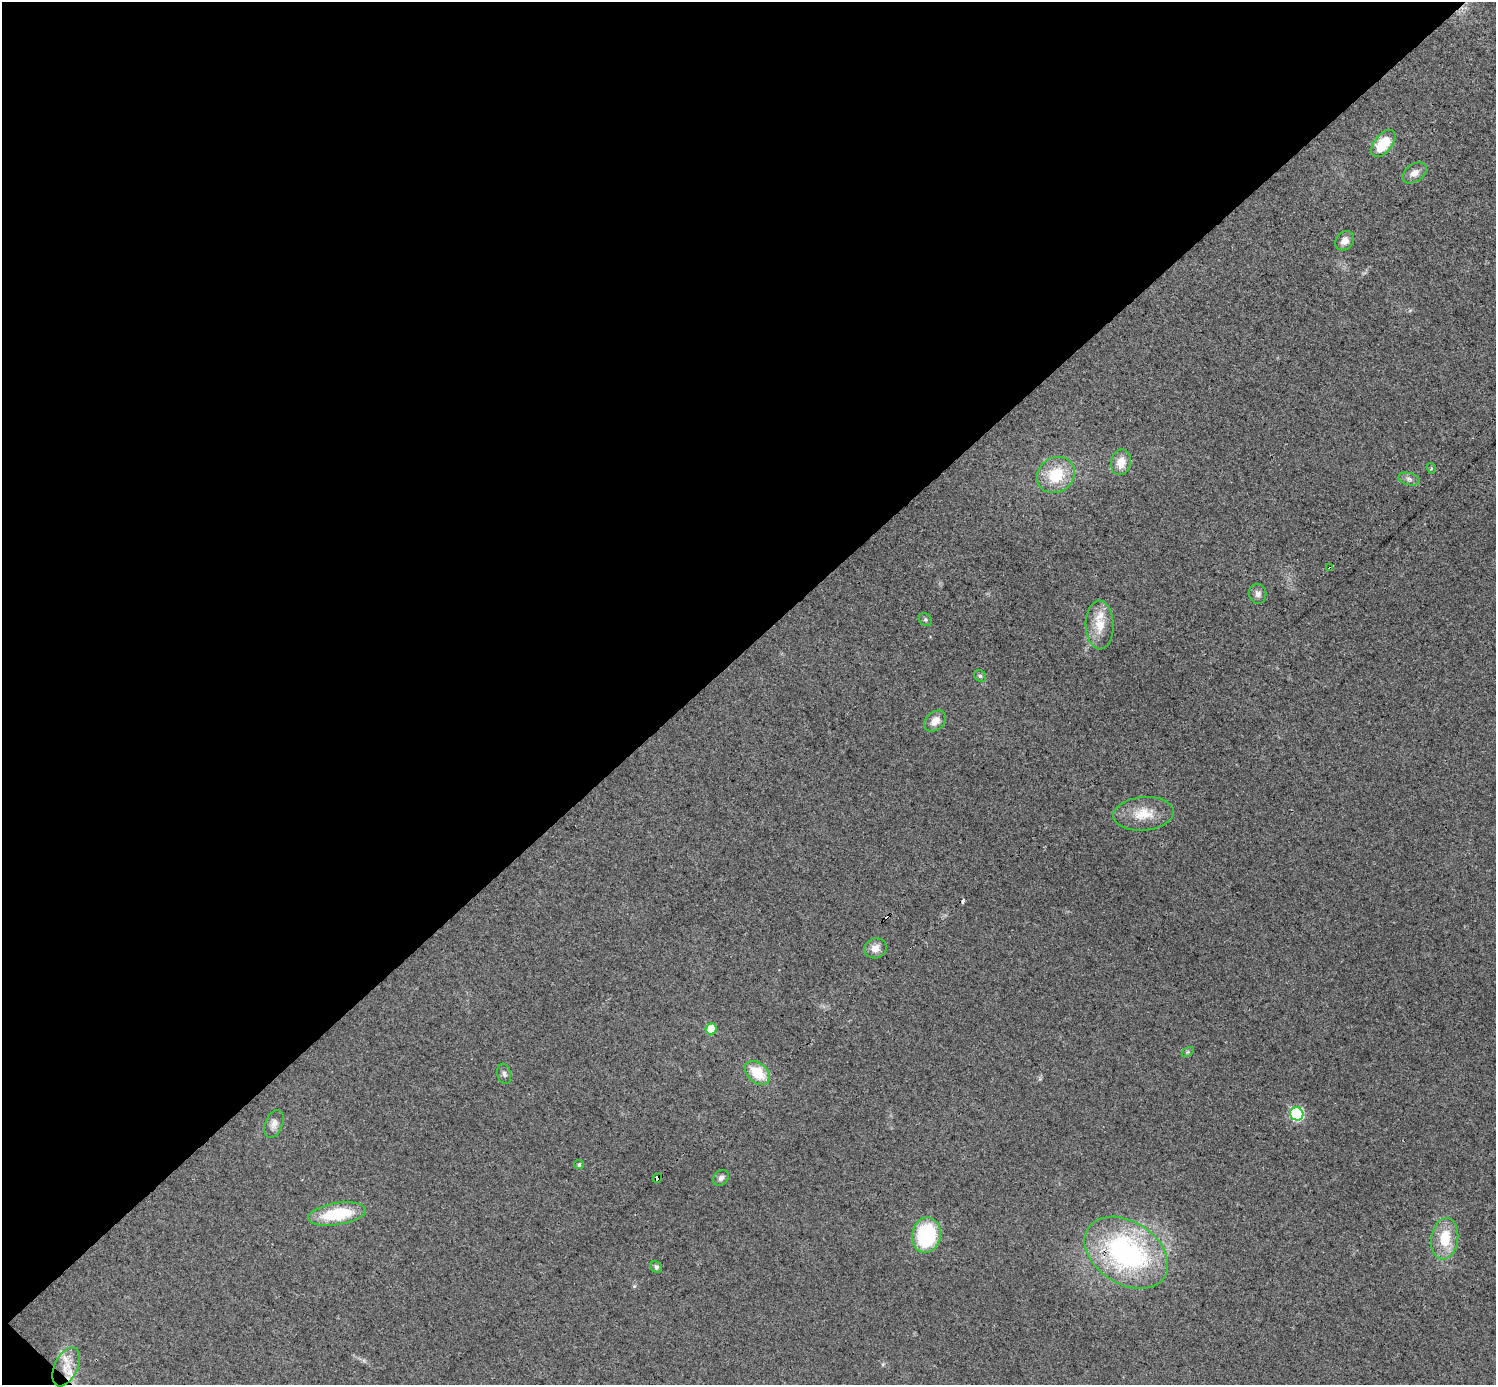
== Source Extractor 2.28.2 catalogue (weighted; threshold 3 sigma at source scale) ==
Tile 5 of 4 x 4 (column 1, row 2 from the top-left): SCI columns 1-1494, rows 2919-4301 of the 5979 x 5979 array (HDU 1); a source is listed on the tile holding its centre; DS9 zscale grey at full resolution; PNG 1498 x 1387 px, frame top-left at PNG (2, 2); each listed source drawn as its Kron ellipse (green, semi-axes under 4 px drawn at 4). Shown black and unused: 47% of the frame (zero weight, under 3 of 4 exposures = <1% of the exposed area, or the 3 px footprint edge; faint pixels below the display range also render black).
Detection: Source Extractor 2.28.2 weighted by HDU 2 'WHT'; one run over the whole footprint, this tile lists its part. Background 0.0162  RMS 0.0049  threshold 0.022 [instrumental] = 3 sigma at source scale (4.5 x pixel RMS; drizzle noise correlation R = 1.50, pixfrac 1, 0.05/0.05 arcsec/px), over >= 5 px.
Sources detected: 34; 2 cosmic-ray / hot-pixel residue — neither listed nor drawn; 2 inside a brighter listed object's ellipse — not listed separately; the other 30 listed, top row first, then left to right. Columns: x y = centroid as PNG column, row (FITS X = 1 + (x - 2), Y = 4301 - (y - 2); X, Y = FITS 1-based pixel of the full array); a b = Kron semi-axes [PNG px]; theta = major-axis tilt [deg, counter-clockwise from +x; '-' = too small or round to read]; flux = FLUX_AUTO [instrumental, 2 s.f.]
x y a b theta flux
1383 143 16 9 50 15
1414 173 13 9 34 3.6
1345 241 10 8 48 3.6
1121 462 13 10 76 6.3
1431 468 5 3 - 0.48
1056 475 20 17 36 18
1409 479 11 6 -15 1.7
1330 568 3 3 - 5.9
1258 594 10 8 -82 2.2
925 620 7 6 - 0.97
1100 625 24 14 -88 9.9
980 676 6 5 - 0.98
935 721 12 9 43 4.7
1143 814 30 16 5 12
875 948 11 10 - 4.1
711 1029 5 5 - 11
1188 1052 6 4 34 0.73
757 1073 14 10 -41 14
504 1074 10 6 -74 1.5
1297 1114 7 6 - 42
274 1124 14 8 69 3.1
579 1165 5 4 - 1.1
657 1178 5 3 - 34
721 1178 9 7 41 1.8
337 1214 29 11 9 25
926 1235 18 14 79 39
1445 1239 21 13 81 15
1126 1253 45 31 -33 98
656 1267 6 5 - 1.1
66 1367 21 11 64 8
Overlapping masked pixels (flux is a lower limit): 3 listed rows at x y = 1330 568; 657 1178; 1126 1253